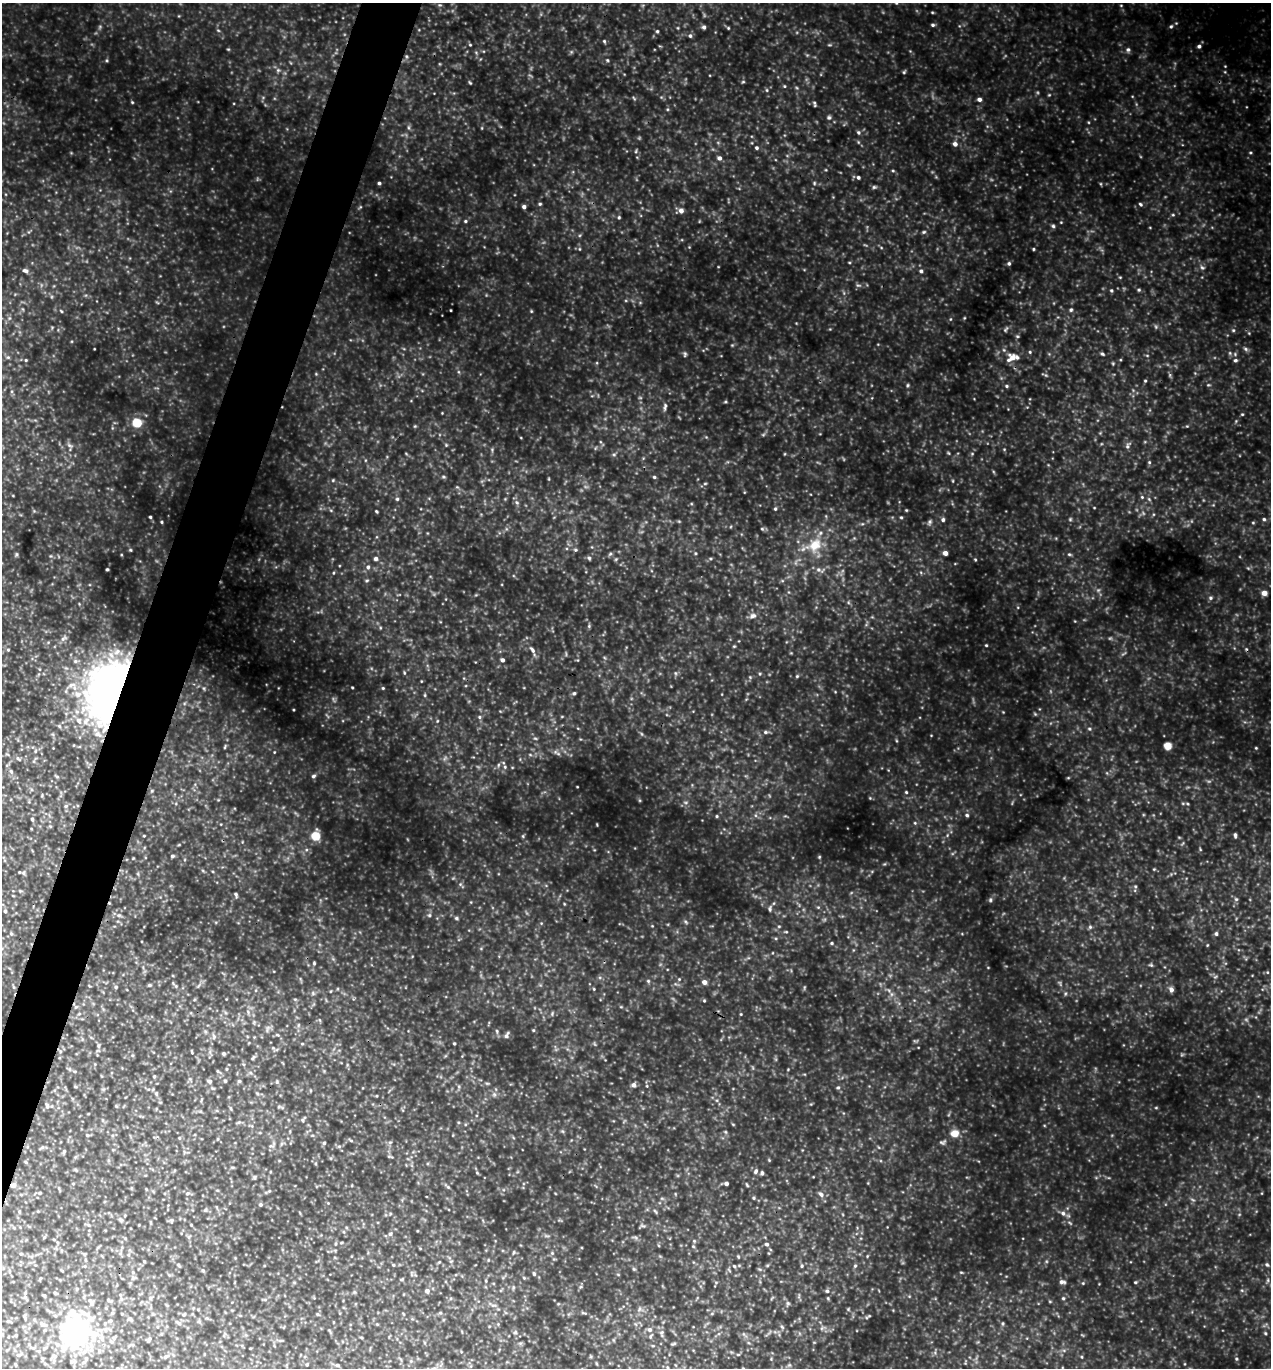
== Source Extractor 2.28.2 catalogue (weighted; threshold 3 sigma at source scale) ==
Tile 7 of 4 x 4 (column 3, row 2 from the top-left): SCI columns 2834-4102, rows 2758-4123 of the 5508 x 5494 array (HDU 1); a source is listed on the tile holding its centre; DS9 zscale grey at full resolution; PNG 1273 x 1370 px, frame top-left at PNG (2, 3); no overlay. Shown black and unused: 4% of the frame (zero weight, under 3 of 5 exposures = <1% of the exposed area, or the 3 px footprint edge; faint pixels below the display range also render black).
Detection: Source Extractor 2.28.2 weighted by HDU 2 'WHT'; one run over the whole footprint, this tile lists its part. Background 0.736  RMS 0.12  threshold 0.525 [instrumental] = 3 sigma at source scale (4.5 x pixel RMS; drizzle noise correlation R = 1.50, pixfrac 1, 0.05/0.05 arcsec/px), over >= 5 px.
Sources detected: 168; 2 inside a brighter object's white glare — not listed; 4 inside a brighter listed object's ellipse — not listed separately; the other 162 listed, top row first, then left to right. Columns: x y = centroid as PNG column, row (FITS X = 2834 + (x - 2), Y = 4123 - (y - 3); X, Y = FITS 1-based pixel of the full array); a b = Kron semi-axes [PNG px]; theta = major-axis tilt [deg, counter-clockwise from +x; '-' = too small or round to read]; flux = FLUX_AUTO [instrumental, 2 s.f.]
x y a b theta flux
933 25 5 4 - 17
704 27 5 4 - 23
1171 27 4 4 - 15
657 31 4 3 - 12
690 36 5 4 - 19
604 41 4 4 - 13
470 45 5 3 - 8.8
1199 46 5 4 - 23
904 72 5 3 - 12
784 86 5 3 - 9.3
979 99 5 4 - 30
815 104 9 3 -81 15
829 117 5 5 - 16
859 132 6 3 -71 14
955 144 5 5 - 44
757 148 5 4 - 16
719 158 5 5 - 32
858 177 5 4 - 19
379 183 4 3 - 16
540 204 4 4 - 12
1140 204 5 3 - 14
524 207 4 4 - 27
681 211 6 5 - 49
619 217 4 4 - 11
465 221 4 4 - 12
1053 226 5 5 - 17
1033 249 4 3 - 9.4
1009 263 5 4 - 19
1202 267 6 4 -2 17
25 271 7 5 -21 29
921 271 4 4 - 17
1111 290 4 3 - 11
1139 290 5 4 - 12
1071 309 5 3 - 14
61 311 5 3 - 9.3
1246 349 6 4 -88 18
1030 352 5 3 - 9.6
685 354 6 4 -73 16
1102 354 5 4 - 15
1012 358 11 8 31 100
26 360 4 4 - 8.9
1235 360 5 4 - 16
1145 381 4 4 - 11
1007 386 4 4 - 13
665 406 6 5 - 22
1242 414 4 3 - 9.2
137 423 5 5 - 450
69 445 7 4 -19 20
1127 446 6 5 - 21
1149 462 5 4 - 11
654 477 4 4 - 12
397 499 5 5 - 15
775 509 4 4 - 12
376 511 4 3 - 10
150 517 3 3 - 14
901 517 5 3 - 11
1264 519 4 4 - 16
943 520 5 5 - 23
162 522 5 3 - 11
1253 523 5 3 - 9.4
762 529 5 3 - 12
815 545 17 14 39 210
945 553 4 4 - 52
17 554 6 4 -89 14
1069 554 5 3 - 13
589 558 5 5 - 19
376 559 5 5 - 24
368 567 4 4 - 18
107 569 3 2 - 13
818 570 8 5 -19 29
1264 593 4 4 - 85
1210 598 5 3 - 15
752 616 7 6 - 34
986 645 3 3 - 9.2
532 650 9 5 -49 32
502 660 4 4 - 29
797 676 4 4 - 10
383 688 4 4 - 11
111 691 43 29 71 6900
574 693 4 4 - 15
479 717 5 3 - 14
1089 729 5 4 - 15
765 732 6 4 20 18
1167 746 5 4 - 290
18 759 7 3 -45 12
505 767 5 3 - 14
313 776 5 5 - 17
906 792 4 3 - 10
66 806 5 5 - 17
967 815 5 4 - 16
717 816 5 3 - 10
32 819 4 3 - 15
1235 835 5 4 - 20
315 836 5 5 - 410
172 856 5 4 - 19
24 873 6 4 -71 15
236 894 6 3 -81 15
770 909 6 3 73 16
5 911 5 4 - 14
429 915 5 5 - 15
456 918 5 4 - 15
1090 927 5 5 - 15
1216 934 5 4 - 20
832 943 4 3 - 11
314 963 4 3 - 10
704 982 5 5 - 50
149 985 5 4 - 13
1171 990 6 5 - 36
704 1001 5 3 - 11
497 1031 6 3 -71 13
506 1035 8 4 65 26
454 1043 3 3 - 11
98 1046 6 4 -90 18
224 1054 4 4 - 20
253 1058 8 3 45 17
210 1081 6 5 - 25
225 1081 5 4 - 12
239 1081 5 5 - 17
634 1085 5 5 - 32
838 1088 5 3 - 13
47 1106 7 5 -73 22
303 1120 6 4 -89 15
954 1133 5 5 - 200
87 1135 4 3 - 9.8
324 1143 4 4 - 15
64 1151 5 4 - 15
756 1171 7 5 66 25
762 1173 5 4 - 17
726 1184 4 4 - 26
13 1185 6 5 - 35
187 1193 5 3 - 15
821 1194 8 5 -52 33
754 1198 5 3 - 12
260 1205 5 4 - 14
205 1210 5 5 - 14
1063 1213 6 5 - 27
390 1234 5 5 - 18
766 1244 6 4 -15 20
393 1265 4 3 - 11
1267 1265 5 4 - 15
734 1266 5 3 - 12
802 1266 5 3 - 12
855 1266 5 3 - 12
534 1274 4 4 - 13
1062 1282 7 5 -13 31
1135 1282 5 3 - 10
427 1291 5 5 - 36
827 1291 5 4 - 17
55 1293 5 3 - 11
44 1295 4 3 - 11
150 1298 5 5 - 18
1063 1298 4 4 - 12
24 1317 7 3 -79 16
179 1323 9 3 -34 20
650 1330 6 6 - 34
76 1331 33 31 46 1600
1265 1333 4 3 - 12
114 1338 6 6 - 25
149 1339 6 4 63 17
19 1355 6 3 19 16
165 1357 7 4 19 20
337 1365 5 4 - 18
Overlapping masked pixels (flux is a lower limit): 2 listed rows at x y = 111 691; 13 1185
Unlisted compact peaks at least as high as the median listed source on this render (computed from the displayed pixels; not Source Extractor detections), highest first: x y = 1128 49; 990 900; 924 232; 1233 330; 874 187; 607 60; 132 102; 352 687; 908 385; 1256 748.